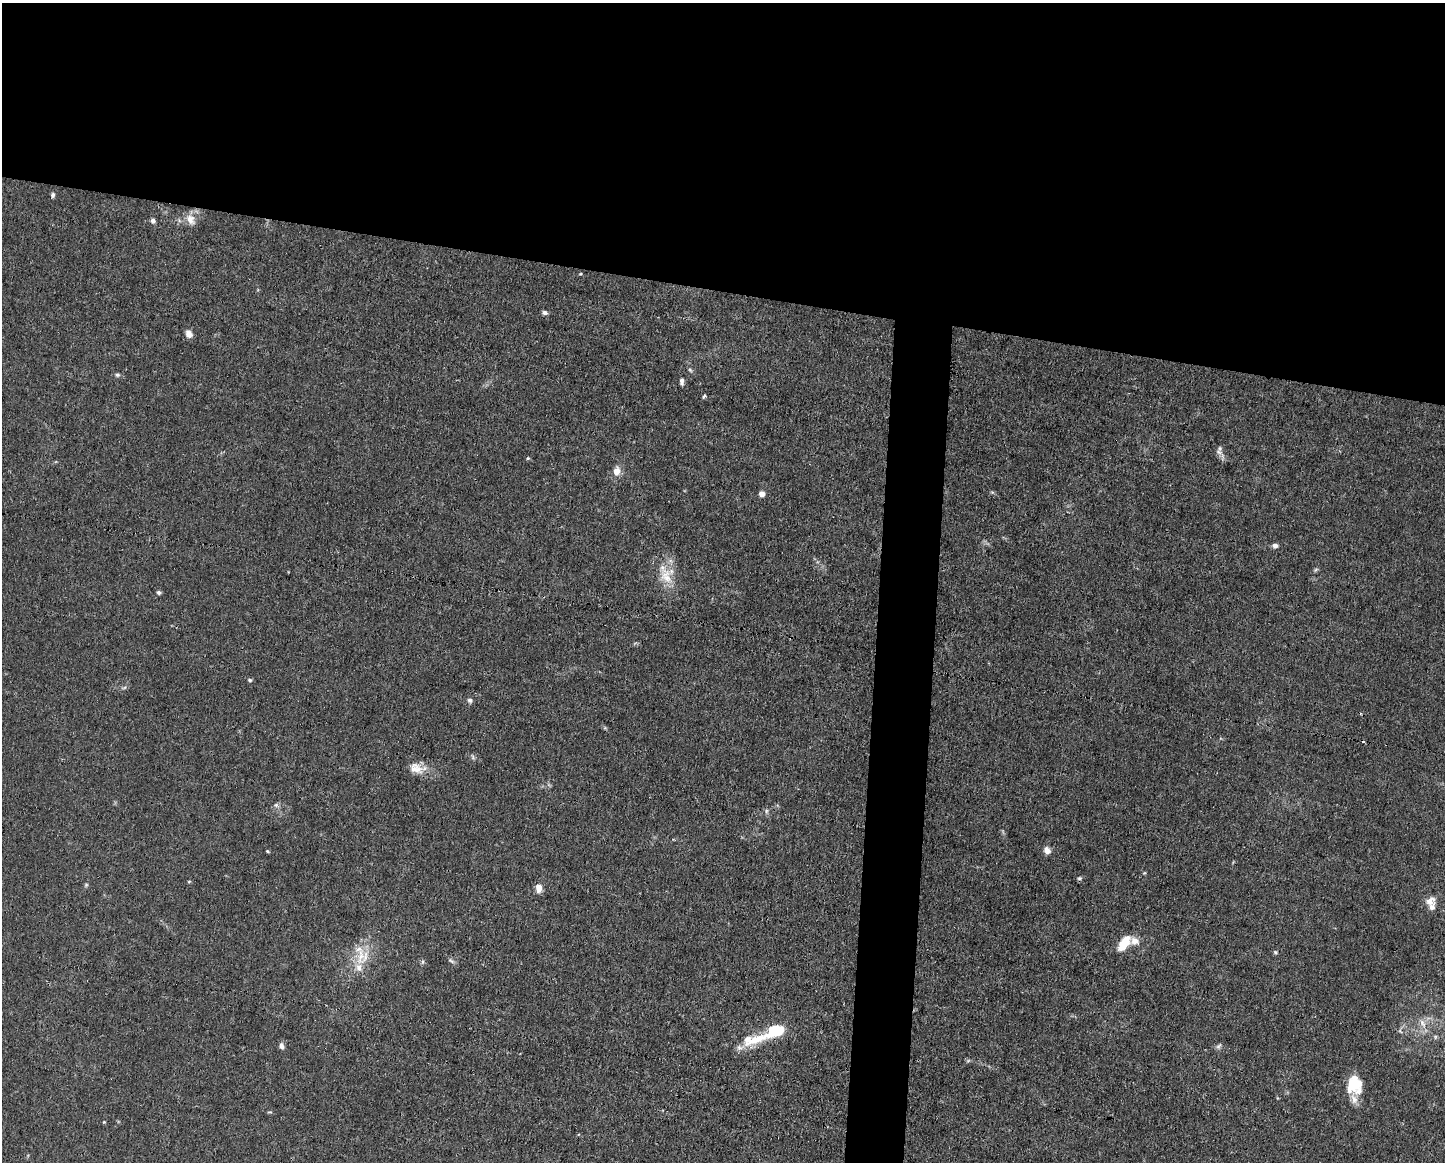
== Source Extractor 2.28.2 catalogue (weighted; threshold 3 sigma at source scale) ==
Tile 2 of 3 x 4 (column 2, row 1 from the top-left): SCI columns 1556-2998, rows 3479-4638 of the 4666 x 4638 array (HDU 1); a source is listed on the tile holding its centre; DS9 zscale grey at full resolution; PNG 1447 x 1164 px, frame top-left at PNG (2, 3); no overlay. Shown black and unused: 28% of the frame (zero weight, under 3 of 4 exposures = <1% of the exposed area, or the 3 px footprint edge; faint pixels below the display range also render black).
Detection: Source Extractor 2.28.2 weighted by HDU 2 'WHT'; one run over the whole footprint, this tile lists its part. Background 0.0165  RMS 0.0025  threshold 0.0113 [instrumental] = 3 sigma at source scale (4.5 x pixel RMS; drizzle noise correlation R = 1.50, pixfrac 1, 0.05/0.05 arcsec/px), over >= 5 px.
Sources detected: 51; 1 cosmic-ray / hot-pixel residue — not listed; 5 inside a brighter listed object's ellipse — not listed separately; the other 45 listed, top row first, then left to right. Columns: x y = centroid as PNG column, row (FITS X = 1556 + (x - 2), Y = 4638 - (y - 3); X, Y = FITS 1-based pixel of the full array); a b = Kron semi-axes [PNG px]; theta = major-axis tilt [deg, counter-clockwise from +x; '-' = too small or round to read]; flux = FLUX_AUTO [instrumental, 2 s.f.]
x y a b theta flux
53 195 7 5 76 0.54
190 220 16 11 -58 2.4
153 221 6 6 - 0.7
580 274 5 3 - 0.21
545 313 6 5 - 0.77
189 334 10 7 -61 1.4
690 370 7 4 -45 0.4
117 375 7 5 12 0.5
682 381 8 5 -89 0.78
704 396 5 3 - 0.38
1219 452 11 6 -16 1
528 458 5 4 - 0.29
617 471 13 10 79 2
762 494 6 6 - 1.3
1275 545 6 5 - 1
1315 570 7 4 32 0.41
666 576 27 15 -66 6
159 592 5 4 - 0.53
250 680 6 4 -16 0.43
124 688 7 4 20 0.41
470 700 6 6 - 0.68
473 757 7 4 -89 0.44
416 768 19 13 -16 3.3
276 805 6 5 - 0.54
766 811 6 4 89 0.45
1047 850 9 7 -50 1.5
267 851 4 3 - 0.27
1144 873 5 3 - 0.22
189 881 5 3 - 0.25
86 885 5 4 - 0.34
539 888 9 6 -88 2.2
1430 901 16 11 22 2
1124 943 19 9 54 5.4
1276 952 6 4 -21 0.34
361 955 32 12 86 5.7
451 961 11 4 -31 0.58
423 962 7 4 89 0.41
1422 1023 12 7 -64 1.6
775 1030 18 12 18 9
1435 1037 6 4 72 0.38
758 1039 40 12 22 7.9
281 1046 8 6 -82 0.83
1219 1046 9 5 38 0.6
1355 1084 17 13 88 9.6
104 1122 4 4 - 0.2